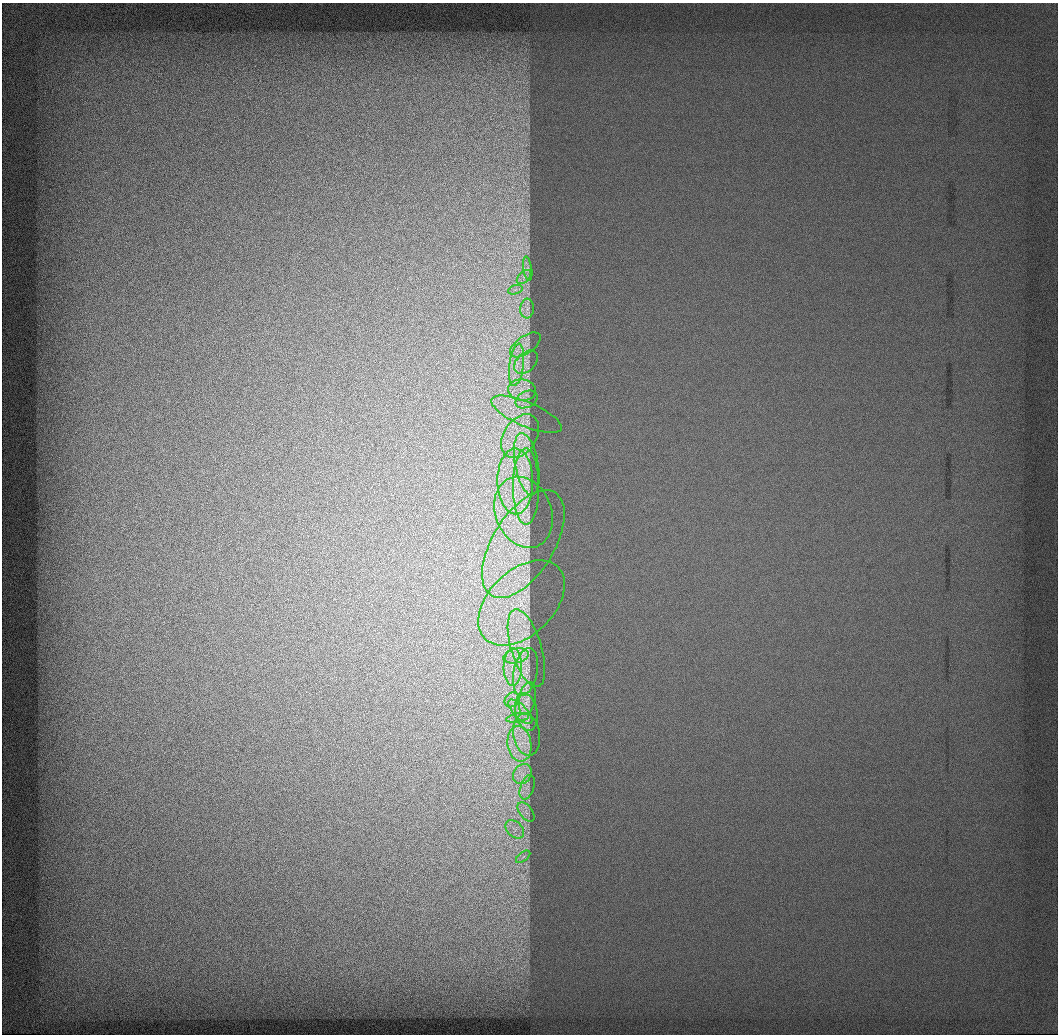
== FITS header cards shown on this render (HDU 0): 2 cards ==
NAXIS1  =                 1056 / Length of Axis 1 (Serial)
NAXIS2  =                 1032 / Length of Axis 2 (Parallel)

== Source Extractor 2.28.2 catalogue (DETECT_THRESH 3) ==
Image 1056 x 1032 px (HDU 0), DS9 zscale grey, 1 PNG px = 1 image px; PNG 1060 x 1036 px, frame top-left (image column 1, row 1032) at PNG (2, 3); each listed source drawn as its Kron ellipse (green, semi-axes under 4 px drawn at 4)
Background 523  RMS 2.7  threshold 8.04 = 3 sigma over >= 5 px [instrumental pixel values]
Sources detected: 33; all 33 listed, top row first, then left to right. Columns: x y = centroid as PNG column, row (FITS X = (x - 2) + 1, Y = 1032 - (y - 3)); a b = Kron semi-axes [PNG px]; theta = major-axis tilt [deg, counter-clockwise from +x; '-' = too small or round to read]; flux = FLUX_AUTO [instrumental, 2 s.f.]
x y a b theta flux
528 269 12 4 -81 660
524 277 9 5 44 790
515 290 7 4 19 550
527 309 10 7 85 810
525 345 17 9 35 1700
526 362 14 9 44 1400
516 365 21 7 82 2700
522 390 14 10 -7 2200
527 399 12 8 28 1000
526 414 38 12 -23 4100
520 436 24 16 56 6000
527 464 31 11 -79 4300
515 481 33 18 -89 11000
526 487 38 13 -90 5500
523 512 37 28 -68 10000
523 544 60 30 58 17000
522 603 51 32 44 16000
526 648 40 15 -73 6600
516 656 13 7 12 1900
513 667 18 9 88 3200
525 672 24 12 78 3900
527 699 17 8 79 1600
512 700 8 6 46 940
520 712 16 7 -46 1900
526 712 19 11 -79 2500
518 718 11 3 11 700
527 734 21 13 -81 3000
519 744 18 12 -82 3900
522 774 10 8 54 1600
527 787 12 6 71 1100
526 812 11 6 -52 970
515 829 11 7 -43 1300
523 857 8 4 37 580